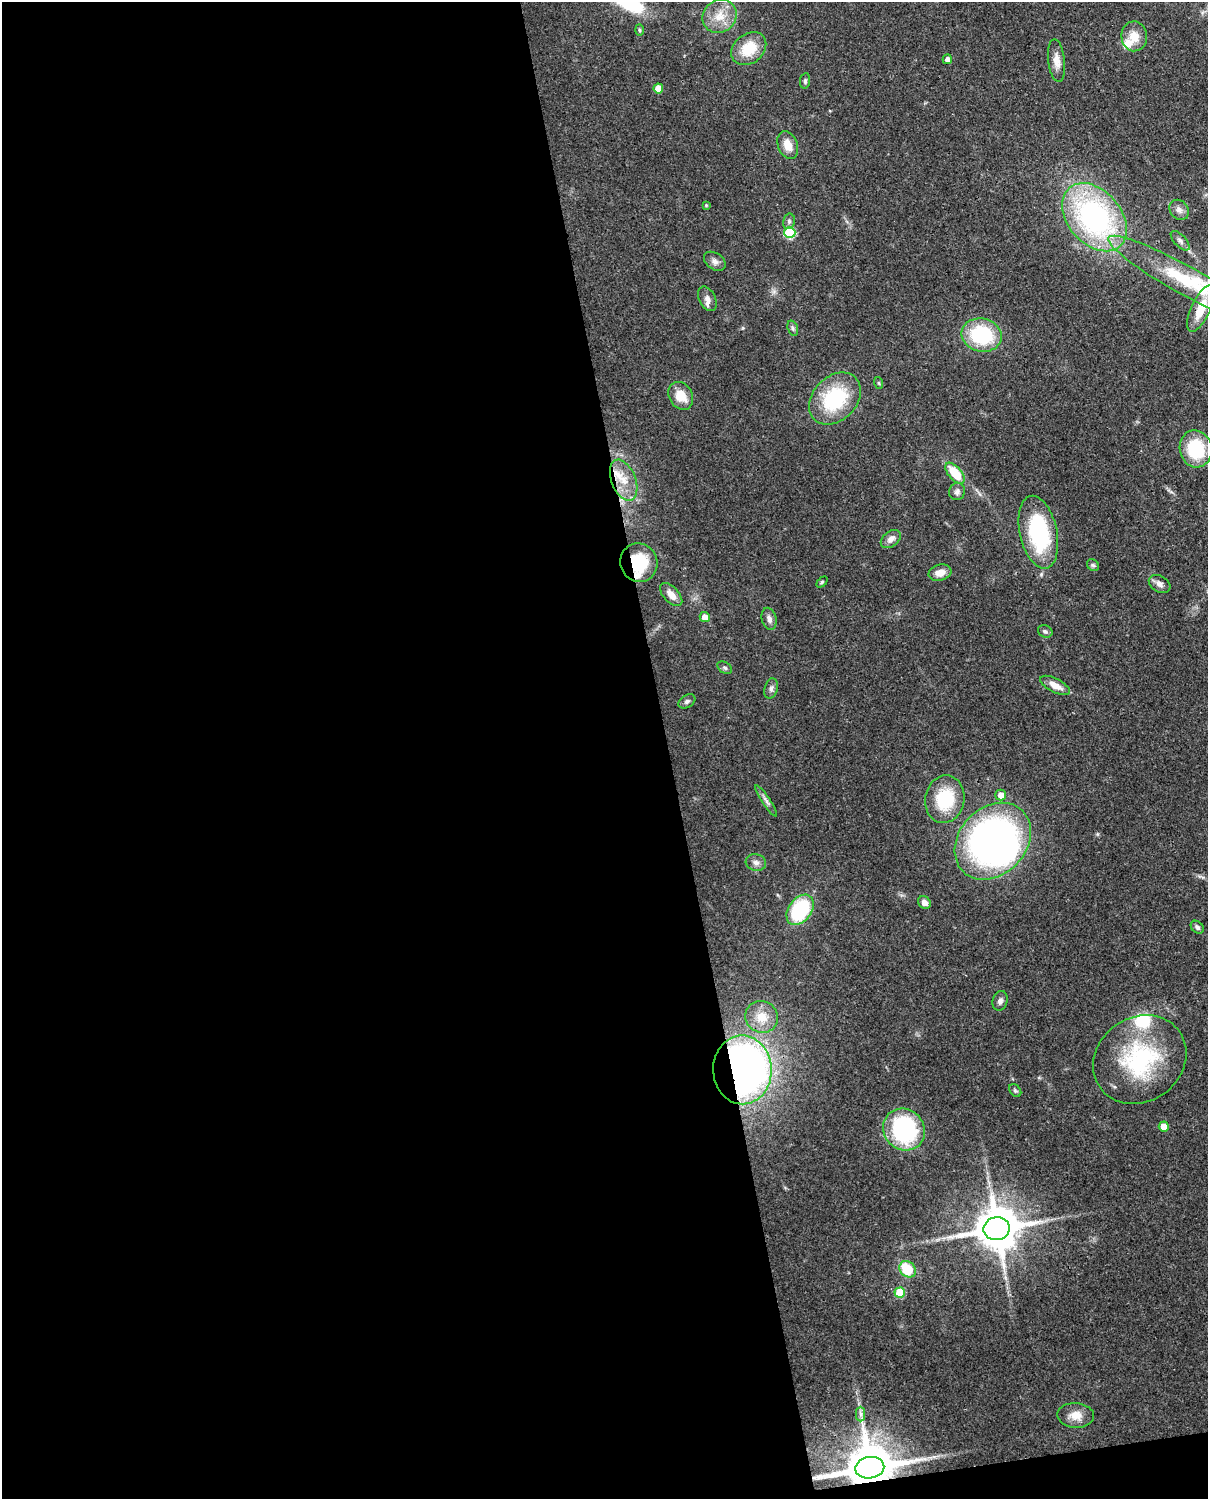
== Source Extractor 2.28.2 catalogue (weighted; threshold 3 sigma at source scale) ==
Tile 9 of 4 x 3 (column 1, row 3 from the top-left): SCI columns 90-1295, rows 155-1651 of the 5001 x 4912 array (HDU 1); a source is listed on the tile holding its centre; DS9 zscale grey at full resolution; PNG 1210 x 1501 px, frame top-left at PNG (2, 2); each listed source drawn as its Kron ellipse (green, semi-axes under 4 px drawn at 4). Shown black and unused: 56% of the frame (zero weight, under 3 of 4 exposures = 7% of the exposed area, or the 3 px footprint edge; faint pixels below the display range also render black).
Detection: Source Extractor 2.28.2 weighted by HDU 2 'WHT'; one run over the whole footprint, this tile lists its part. Background 0.114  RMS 0.0043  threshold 0.0195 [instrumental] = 3 sigma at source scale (4.5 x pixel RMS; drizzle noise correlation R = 1.50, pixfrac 1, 0.05/0.05 arcsec/px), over >= 5 px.
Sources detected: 71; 2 inside a brighter object's white glare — neither listed nor drawn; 5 inside a brighter listed object's ellipse — not listed separately; the other 64 listed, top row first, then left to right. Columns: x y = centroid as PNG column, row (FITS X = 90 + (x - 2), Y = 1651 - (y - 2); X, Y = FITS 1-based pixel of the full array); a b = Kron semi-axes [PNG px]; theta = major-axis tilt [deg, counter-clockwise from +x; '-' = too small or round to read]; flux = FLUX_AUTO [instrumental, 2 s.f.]
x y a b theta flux
720 16 18 16 35 8.4
639 30 6 4 -88 0.69
1134 36 15 13 -83 6.3
749 49 19 14 38 13
947 59 5 4 - 2.2
1057 61 21 8 -83 4.2
805 81 8 5 82 0.92
658 88 5 5 - 6.4
788 145 14 9 -69 5.3
706 205 3 3 - 0.52
1179 210 11 9 -49 2.3
1094 217 39 26 -49 95
789 221 8 6 77 1.1
790 233 5 5 - 30
1180 241 12 6 -46 1.7
715 261 12 8 -34 2.1
1183 279 85 14 -29 31
707 299 13 8 -62 2.5
1201 308 25 9 65 11
793 328 8 5 -71 0.94
982 335 20 16 -14 31
879 383 6 4 -71 0.53
681 396 15 11 -59 8
835 399 29 22 46 32
1196 449 19 16 -77 23
955 473 13 6 -49 13
624 480 21 12 -69 8.4
957 492 9 8 - 1.6
1038 532 37 18 -78 45
891 539 11 7 38 2.4
639 563 19 18 - 19
1093 565 6 5 - 0.84
940 573 11 8 16 4
822 582 6 4 45 0.59
1160 584 11 8 -30 2
671 595 14 7 -47 4.1
705 617 5 5 - 4.4
769 619 11 7 -74 2.1
1045 631 7 6 - 1.1
725 668 8 5 -31 0.96
1055 685 16 6 -27 4.7
771 688 10 6 74 1.5
687 701 9 6 32 1.3
1001 795 5 5 - 3.5
945 799 24 19 80 22
766 801 18 4 -57 1.8
993 841 42 33 46 180
756 862 10 8 -14 2.1
924 903 7 6 - 2.6
800 910 17 11 54 39
1197 927 7 5 -42 1.1
1000 1001 10 7 73 1.7
762 1017 16 15 - 7.8
1140 1060 49 42 36 50
742 1070 34 29 -89 240
1015 1091 7 5 -49 0.86
1164 1127 5 5 - 6.4
904 1130 22 20 -46 56
997 1229 13 11 11 1800
908 1269 9 7 -43 15
900 1293 5 5 - 16
861 1414 7 4 -90 1.3
1076 1415 18 12 -4 5.3
870 1468 14 10 10 2400
Overlapping masked pixels (flux is a lower limit): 4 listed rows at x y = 1183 279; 639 563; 742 1070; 870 1468
Isophote crosses this tile's border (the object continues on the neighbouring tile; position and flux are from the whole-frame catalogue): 1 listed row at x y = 1183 279
Unlisted compact peaks at least as high as the median listed source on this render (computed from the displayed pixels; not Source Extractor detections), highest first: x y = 1041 574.